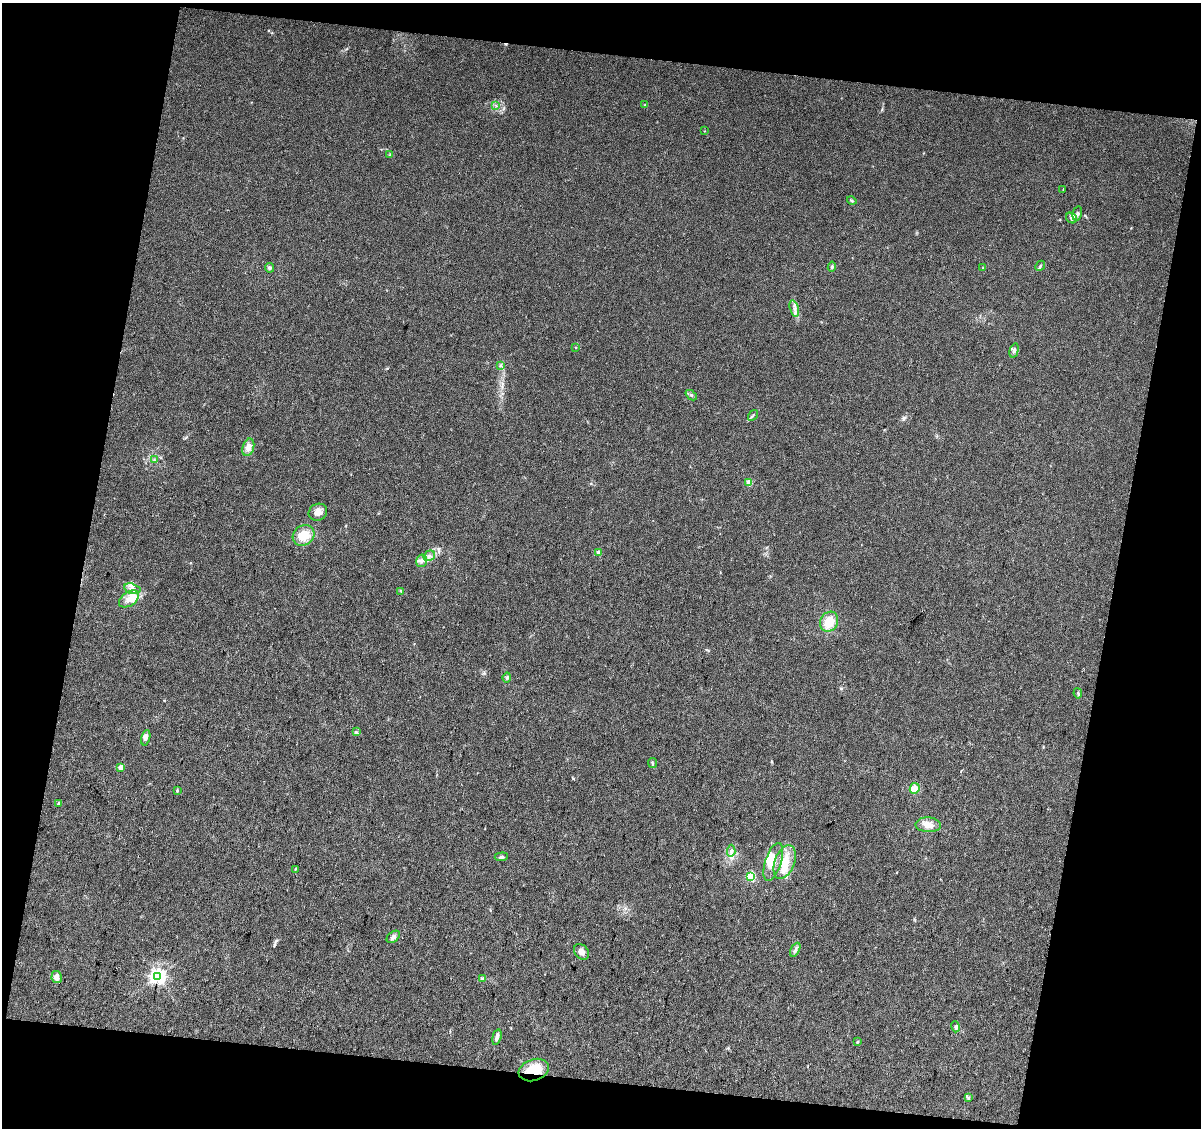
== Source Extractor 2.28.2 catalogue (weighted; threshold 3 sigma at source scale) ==
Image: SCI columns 1-2397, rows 129-2380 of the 2397 x 2493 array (HDU 1 of 3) = the unmasked area's bounding box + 8 px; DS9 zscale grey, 2 x 2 block average (1 PNG px = mean of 2 x 2 image px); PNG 1203 x 1130 px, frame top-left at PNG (2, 3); each listed source drawn as its Kron ellipse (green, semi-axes under 4 px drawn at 4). Shown black and unused: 23% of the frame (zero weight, under 3 of 4 exposures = <1% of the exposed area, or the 3 px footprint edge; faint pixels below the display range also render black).
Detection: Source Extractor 2.28.2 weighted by HDU 2 'WHT'. Background 0.0236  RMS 0.0046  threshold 0.0207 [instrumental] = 3 sigma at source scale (4.5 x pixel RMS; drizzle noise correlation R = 1.50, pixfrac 1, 0.0396/0.0396 arcsec/px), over >= 5 px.
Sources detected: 64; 1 inside a brighter object's white glare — neither listed nor drawn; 6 inside a brighter listed object's ellipse — not listed separately; the other 57 listed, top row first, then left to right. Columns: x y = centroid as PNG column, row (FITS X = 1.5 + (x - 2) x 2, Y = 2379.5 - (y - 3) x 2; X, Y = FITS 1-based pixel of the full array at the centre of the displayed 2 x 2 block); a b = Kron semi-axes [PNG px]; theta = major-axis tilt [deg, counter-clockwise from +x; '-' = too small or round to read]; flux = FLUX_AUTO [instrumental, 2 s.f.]
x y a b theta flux
496 105 3 2 - 0.95
645 105 3 2 - 0.49
704 131 3 2 - 0.46
390 155 3 3 - 0.96
1063 189 2 2 - 1.1
852 201 5 3 - 1.6
1077 213 7 4 77 2.9
1072 218 6 5 - 3
1040 266 5 2 - 1.3
832 267 5 4 - 1.7
270 268 5 4 - 2.3
983 268 3 2 - 0.61
794 309 8 2 -75 3
576 347 3 2 - 0.88
1014 350 7 3 75 2.5
500 365 4 3 - 1.2
691 395 6 3 -42 2
753 415 6 2 56 1.4
248 447 9 5 74 8
154 460 3 3 - 1.1
749 482 3 3 - 17
318 512 9 8 - 7.7
303 535 11 9 36 20
598 552 2 2 - 7.8
429 556 6 5 - 3.9
422 561 6 5 - 4.3
132 589 8 5 -15 4.9
401 591 4 2 - 0.94
129 599 11 7 35 9.1
829 622 10 8 61 20
507 677 5 4 - 1.9
1078 693 5 3 - 1.4
356 732 3 2 - 0.97
146 738 8 4 75 3.2
652 763 5 2 - 1.1
121 767 3 2 - 15
915 788 5 4 - 10
177 790 3 3 - 1.8
59 804 4 3 - 2.1
928 825 13 7 -3 11
731 851 6 2 85 1.9
501 857 6 4 6 2.3
773 862 20 8 72 15
785 862 18 10 69 21
295 869 3 2 - 0.89
750 876 3 3 - 98
393 937 7 5 40 4
795 950 7 3 62 2.9
581 952 8 6 -49 5.7
157 976 4 4 - 400
57 977 6 5 - 7.2
482 979 4 3 - 1.3
955 1027 5 4 - 2.3
497 1037 8 3 76 4.7
857 1042 4 2 - 1
534 1070 15 10 19 26
969 1097 4 3 - 1.2
Overlapping masked pixels (flux is a lower limit): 1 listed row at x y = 534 1070
Diffuse or blended objects may show on this block-average render without a row.